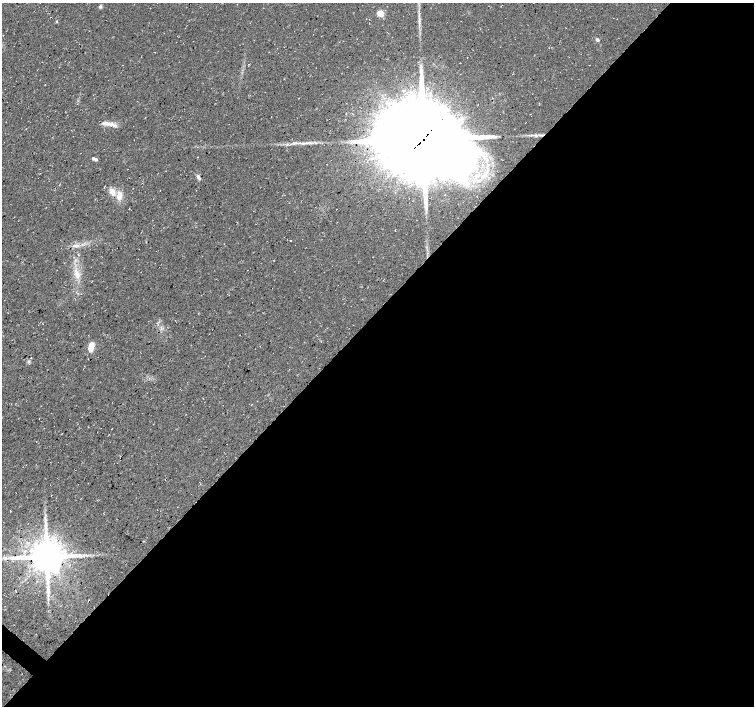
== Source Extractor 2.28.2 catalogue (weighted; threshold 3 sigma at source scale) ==
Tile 12 of 4 x 4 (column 4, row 3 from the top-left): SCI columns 4515-6017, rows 1643-3049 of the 6017 x 6031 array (HDU 1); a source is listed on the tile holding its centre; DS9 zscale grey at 2 x 2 block average (1 PNG px = mean of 2 x 2 image px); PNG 756 x 708 px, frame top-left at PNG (2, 3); no overlay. Shown black and unused: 56% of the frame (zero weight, under 3 of 4 exposures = <1% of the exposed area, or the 3 px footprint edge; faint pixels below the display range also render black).
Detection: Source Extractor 2.28.2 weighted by HDU 2 'WHT'; one run over the whole footprint, this tile lists its part. Background 0.0136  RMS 0.0049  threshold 0.0221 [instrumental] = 3 sigma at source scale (4.5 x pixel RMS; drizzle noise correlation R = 1.50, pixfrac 1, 0.0396/0.0396 arcsec/px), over >= 5 px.
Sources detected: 23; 1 inside a brighter listed object's ellipse — not listed separately; the other 22 listed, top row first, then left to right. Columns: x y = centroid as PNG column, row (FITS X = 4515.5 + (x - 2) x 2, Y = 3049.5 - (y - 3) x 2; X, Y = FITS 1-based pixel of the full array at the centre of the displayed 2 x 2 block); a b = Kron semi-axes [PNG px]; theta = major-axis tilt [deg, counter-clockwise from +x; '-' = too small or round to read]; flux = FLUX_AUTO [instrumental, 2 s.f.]
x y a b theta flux
100 6 5 4 - 1.8
419 13 4 2 - 1.2
380 14 6 5 - 10
56 21 3 3 - 0.94
597 40 4 3 - 2.2
105 123 14 5 -6 7.2
540 135 5 2 - 1.7
423 139 26 22 -20 19000
308 143 6 2 32 1.8
96 159 3 3 - 2.2
198 177 7 4 -80 2.5
112 192 10 6 -55 8.6
119 196 8 7 - 9.9
76 246 8 3 -3 3.7
78 254 3 2 - 0.58
77 274 10 4 -85 6
91 347 11 5 81 11
31 358 2 2 - 0.43
46 519 4 2 - 1.3
46 557 8 8 - 3300
11 558 10 4 -3 6.3
48 593 6 2 90 2.5
Overlapping masked pixels (flux is a lower limit): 2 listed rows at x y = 423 139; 46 557
Diffuse or blended objects may show on this block-average render without a row.